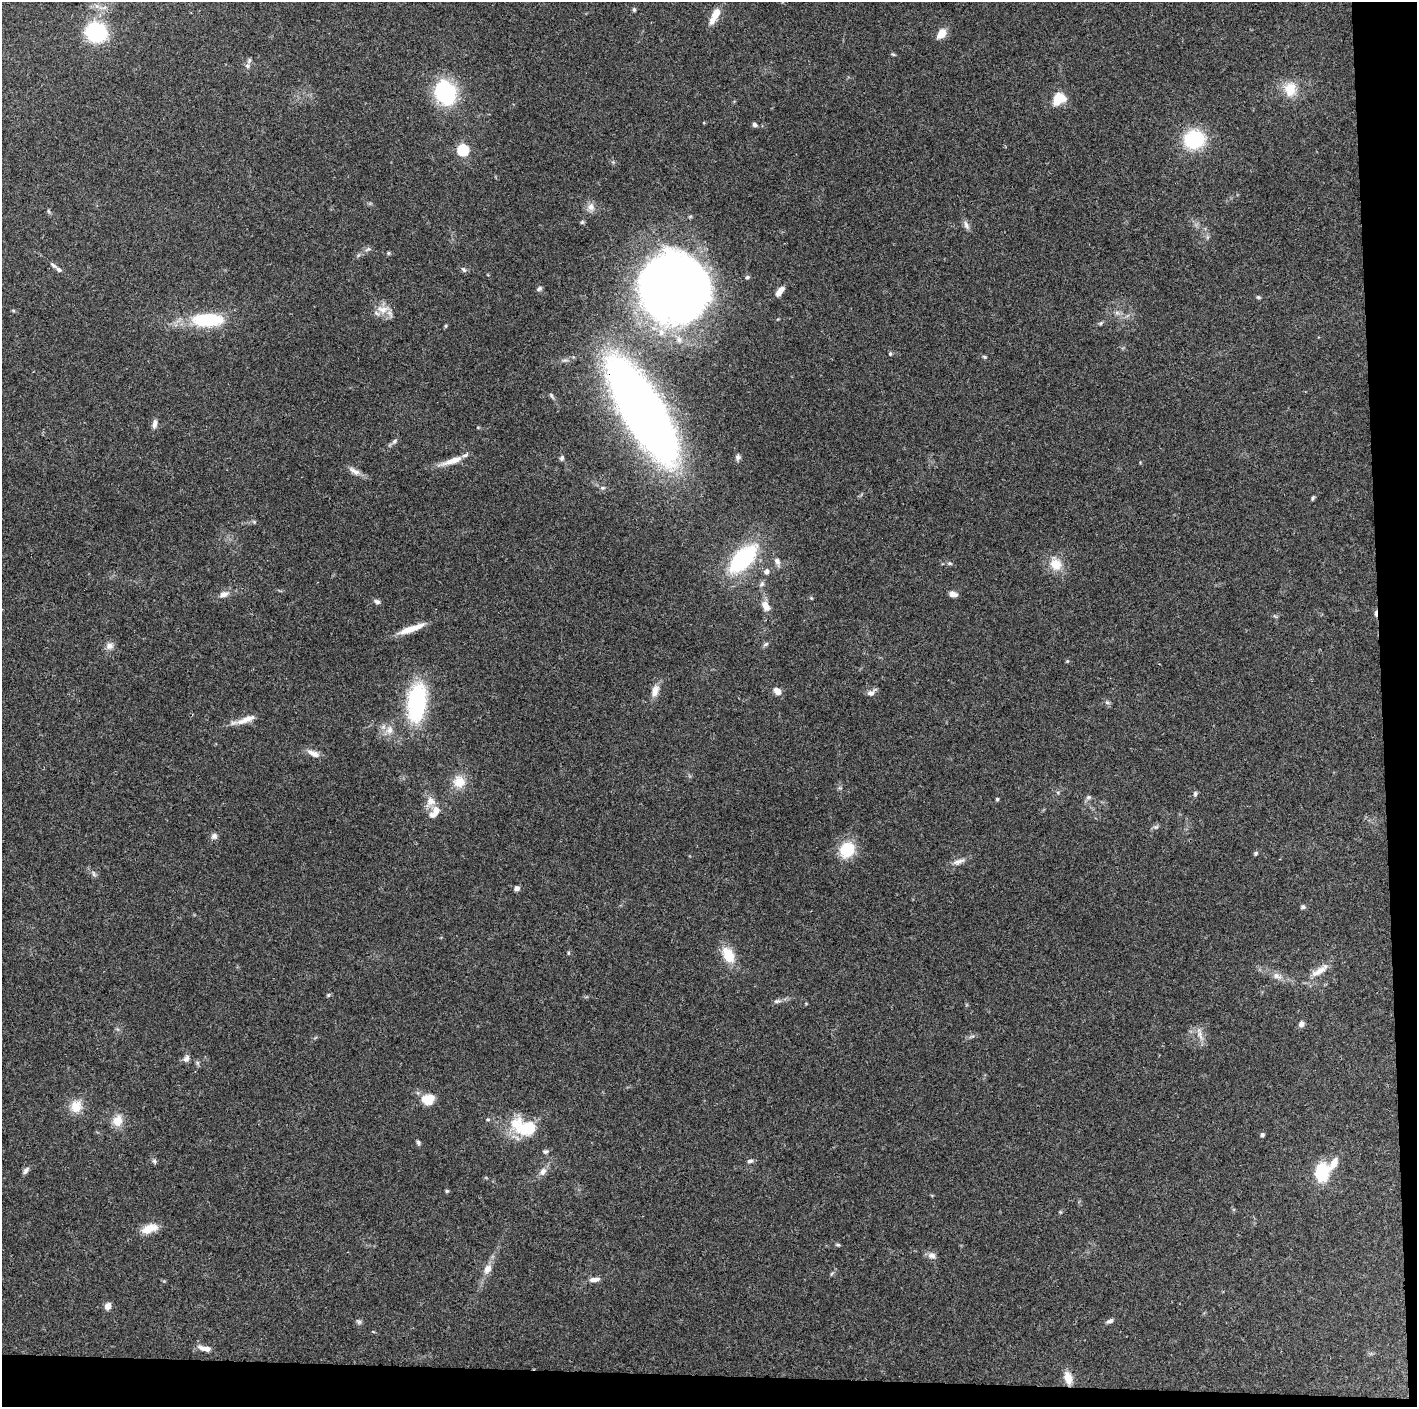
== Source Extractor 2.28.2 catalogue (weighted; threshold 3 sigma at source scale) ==
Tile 9 of 3 x 3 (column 3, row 3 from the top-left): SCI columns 2831-4245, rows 7-1411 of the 4245 x 4224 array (HDU 1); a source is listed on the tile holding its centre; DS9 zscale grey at full resolution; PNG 1419 x 1409 px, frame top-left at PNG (2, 2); no overlay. Shown black and unused: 5% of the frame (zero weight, under 3 of 4 exposures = <1% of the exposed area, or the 3 px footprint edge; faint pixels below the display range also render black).
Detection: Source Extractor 2.28.2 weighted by HDU 2 'WHT'; one run over the whole footprint, this tile lists its part. Background 0.074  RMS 0.006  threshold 0.0269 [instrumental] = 3 sigma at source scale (4.5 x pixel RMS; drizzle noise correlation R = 1.50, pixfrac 1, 0.05/0.05 arcsec/px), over >= 5 px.
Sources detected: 121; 4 inside a brighter object's white glare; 1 cosmic-ray / hot-pixel residue — not listed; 4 inside a brighter listed object's ellipse — not listed separately; the other 112 listed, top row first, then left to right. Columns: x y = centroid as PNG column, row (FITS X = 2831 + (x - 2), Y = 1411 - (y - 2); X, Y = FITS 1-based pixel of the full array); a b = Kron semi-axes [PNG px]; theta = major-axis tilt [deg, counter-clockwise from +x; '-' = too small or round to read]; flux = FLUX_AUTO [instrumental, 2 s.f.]
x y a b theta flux
634 10 6 4 -70 0.86
714 16 23 8 63 7.4
96 32 19 17 -27 45
941 34 13 8 55 6.7
893 54 6 3 -19 0.72
247 66 7 5 -23 1.5
1290 89 20 17 87 12
445 92 17 13 -73 82
1058 99 13 9 46 16
755 125 5 5 - 1.9
1194 139 22 19 10 35
463 150 6 5 - 62
591 207 11 10 - 3.8
582 222 6 5 - 0.82
966 225 13 6 -65 2.4
368 249 10 4 33 1.4
388 253 5 4 - 0.78
59 270 8 5 -38 1.7
464 270 8 6 -56 1.3
747 277 5 5 - 1.1
673 287 69 39 78 270
539 289 7 5 32 1.3
780 291 13 6 52 4.1
1258 297 5 5 - 0.82
383 309 18 10 -1 6.9
13 310 6 3 -20 0.64
1117 313 7 5 0 1.5
210 320 24 14 1 28
1101 323 7 4 45 0.9
446 326 6 4 89 0.66
890 354 5 4 - 0.88
984 357 6 5 - 0.88
642 410 75 25 -60 740
154 424 13 6 82 2.6
394 441 9 6 42 1.6
738 457 7 6 - 1.8
562 458 7 5 79 1.2
452 461 32 7 19 8.3
354 471 18 7 -30 4
602 488 7 5 -1 1.4
1312 498 5 4 - 0.96
254 522 6 4 -45 0.75
743 559 29 15 46 65
777 561 10 7 -58 2.4
949 563 8 5 -6 1.1
1056 564 17 15 -54 9.6
767 571 7 7 - 2.3
762 584 8 6 52 1.5
223 594 12 7 25 4.1
953 594 10 6 -10 2.9
811 598 5 4 - 0.55
377 602 8 6 -24 1.7
766 606 12 8 -63 5.2
411 629 32 7 20 11
766 644 9 4 35 1.2
109 646 10 9 - 3.1
655 691 16 9 71 5.5
777 691 10 7 -41 3.7
871 692 13 7 36 2.5
417 702 39 18 82 66
1107 702 6 5 - 1.2
246 719 28 7 21 6.6
389 730 13 9 67 4.8
313 754 18 7 -23 4.4
459 782 17 17 - 9.6
1195 794 7 5 86 1.3
1088 797 7 6 - 1.4
997 799 4 4 - 0.79
431 801 15 12 50 6.2
432 815 9 6 -12 2.5
1156 827 8 5 19 1.4
214 836 8 8 - 2.2
847 850 19 16 56 19
1256 853 6 5 - 1
958 862 19 7 18 3.7
94 874 9 5 -67 1.4
517 888 6 6 - 2
1303 907 6 5 - 1.3
568 953 5 3 - 0.68
728 955 22 13 -61 13
1319 971 29 9 33 7.9
1277 976 14 8 -33 3.8
328 995 5 5 - 0.85
777 1001 11 5 10 1.9
1301 1024 6 6 - 2.6
1200 1034 20 5 -75 3.7
186 1059 9 7 64 2.3
428 1099 14 11 18 11
76 1106 16 15 - 9.1
117 1120 15 12 68 7.6
515 1123 22 16 51 13
528 1128 16 11 11 29
1262 1135 5 5 - 1.2
418 1142 7 5 -73 1.1
546 1152 8 5 14 1.2
154 1161 7 5 -73 1.3
750 1161 8 5 9 1.4
1334 1163 15 8 60 6.4
26 1170 12 5 49 2
543 1172 11 8 51 3.5
1322 1172 18 13 81 26
447 1191 5 4 - 0.82
149 1228 20 9 19 9.1
838 1245 6 4 -6 0.83
932 1256 12 7 -23 3
487 1269 13 9 59 4.9
594 1279 13 5 7 3.7
108 1306 7 6 - 3.7
1109 1321 10 5 25 1.6
359 1322 7 6 - 1.3
204 1348 16 6 -12 4.1
1068 1378 12 8 -74 8
Overlapping masked pixels (flux is a lower limit): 1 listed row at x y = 642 410